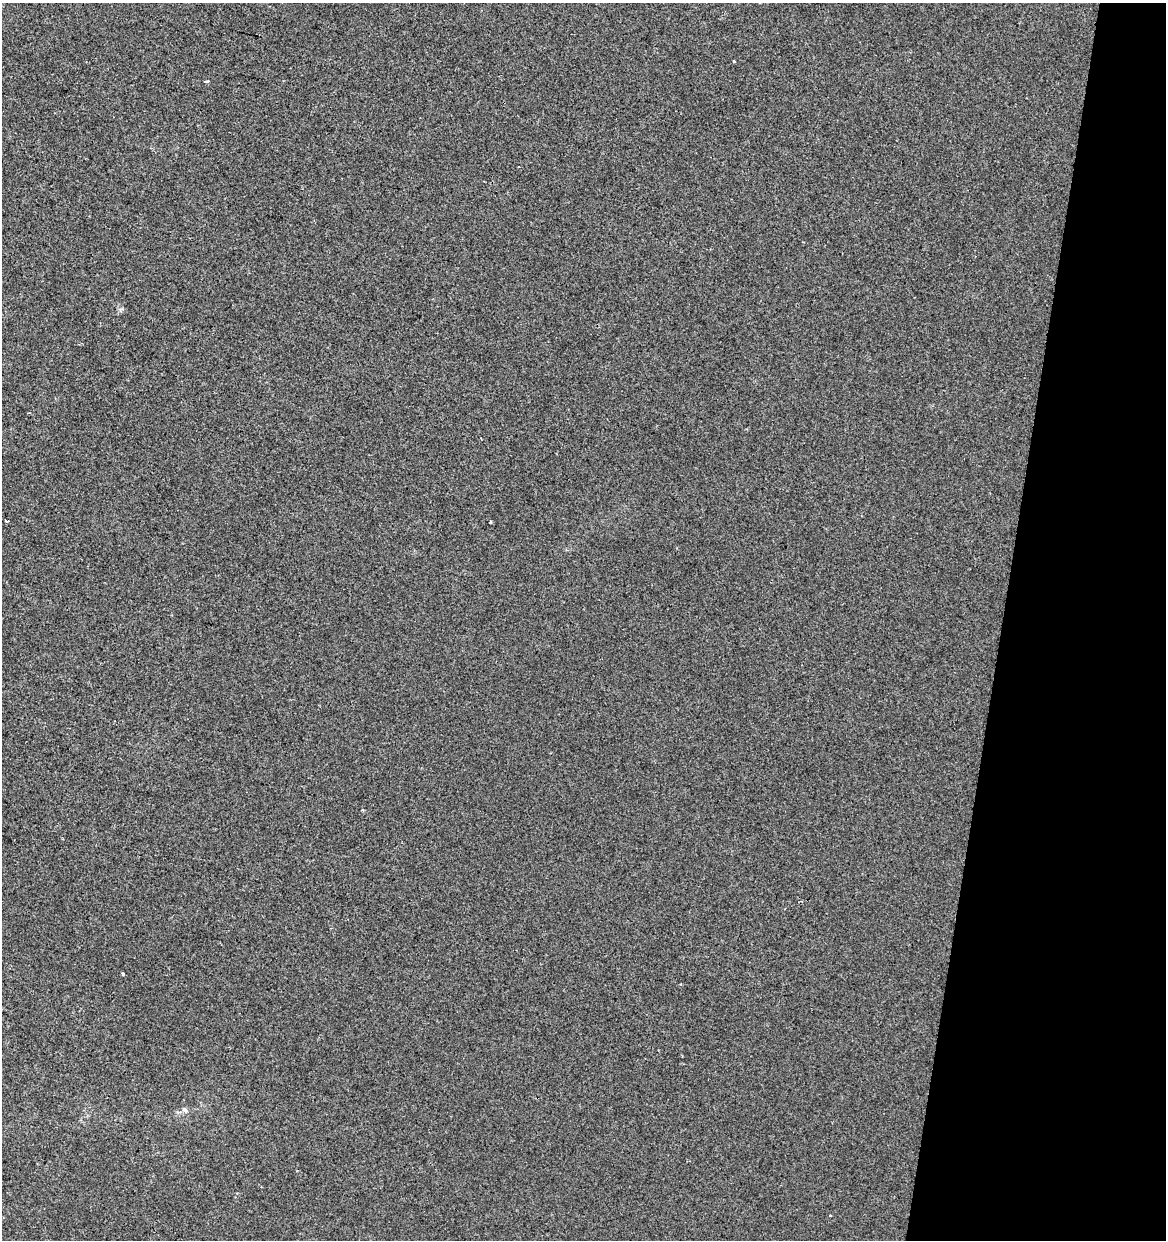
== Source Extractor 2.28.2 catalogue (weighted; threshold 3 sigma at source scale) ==
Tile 8 of 4 x 4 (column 4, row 2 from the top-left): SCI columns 3773-4936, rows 2477-3714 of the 5158 x 4958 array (HDU 1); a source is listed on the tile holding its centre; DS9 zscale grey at full resolution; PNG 1168 x 1242 px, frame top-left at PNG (2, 3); no overlay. Shown black and unused: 14% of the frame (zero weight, under 2 of 3 exposures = <1% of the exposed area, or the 3 px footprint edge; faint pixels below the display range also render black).
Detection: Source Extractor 2.28.2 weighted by HDU 2 'WHT'; one run over the whole footprint, this tile lists its part. Background -5.27e-04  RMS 0.0042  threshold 0.019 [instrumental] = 3 sigma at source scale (4.5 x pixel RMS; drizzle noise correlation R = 1.50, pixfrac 1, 0.0396/0.0396 arcsec/px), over >= 5 px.
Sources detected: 6; all 6 listed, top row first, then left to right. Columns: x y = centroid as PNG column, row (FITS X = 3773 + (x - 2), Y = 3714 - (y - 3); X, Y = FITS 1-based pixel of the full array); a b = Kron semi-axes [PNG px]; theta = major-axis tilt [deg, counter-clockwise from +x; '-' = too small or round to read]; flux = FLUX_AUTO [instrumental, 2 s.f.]
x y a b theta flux
734 61 3 2 - 0.44
206 81 4 3 - 0.82
6 521 3 3 - 1
490 522 3 3 - 0.91
123 974 3 3 - 1.2
184 1110 8 5 -20 0.88